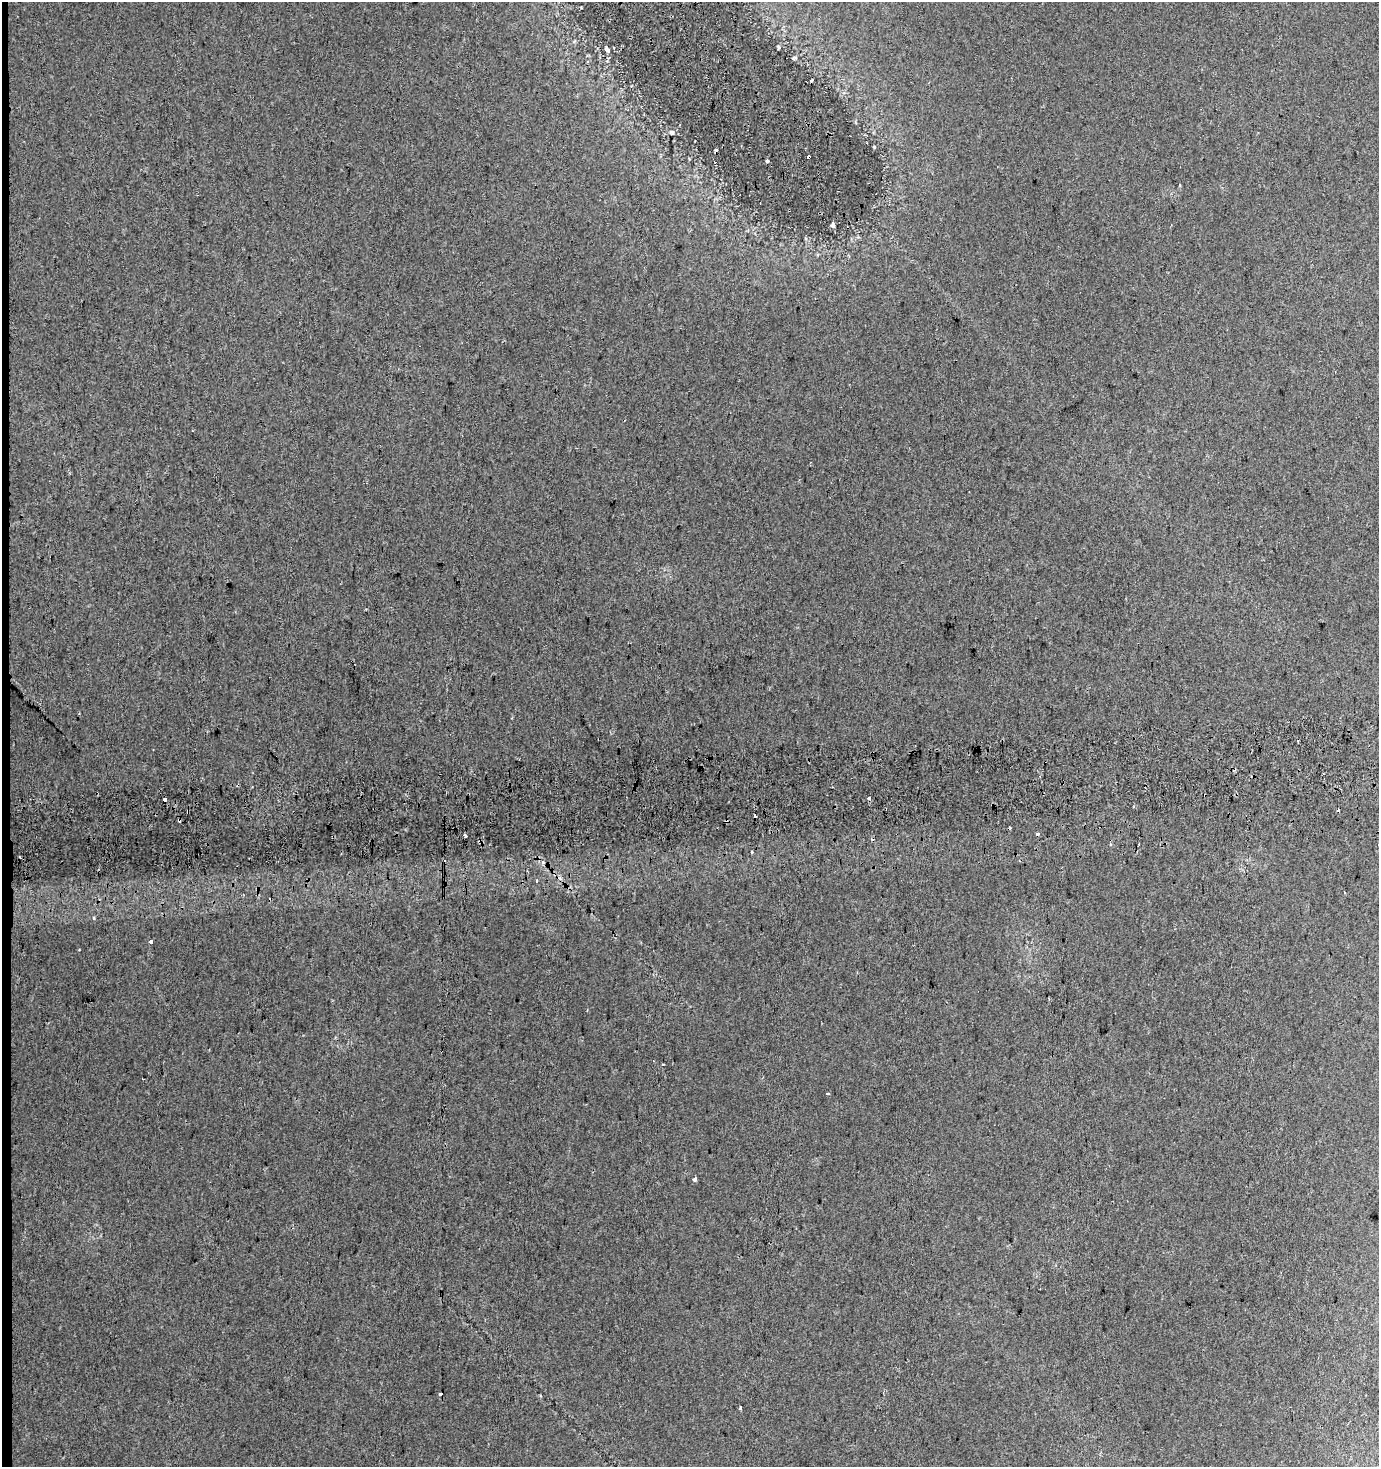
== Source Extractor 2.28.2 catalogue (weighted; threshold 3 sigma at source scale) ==
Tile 4 of 3 x 3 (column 1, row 2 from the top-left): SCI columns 1-1377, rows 1507-2971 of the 4131 x 4478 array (HDU 1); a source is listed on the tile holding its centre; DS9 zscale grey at full resolution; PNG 1381 x 1469 px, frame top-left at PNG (2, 2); no overlay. Shown black and unused: <1% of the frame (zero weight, under 2 of 3 exposures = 2% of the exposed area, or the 3 px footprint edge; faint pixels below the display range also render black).
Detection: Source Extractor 2.28.2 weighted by HDU 2 'WHT'; one run over the whole footprint, this tile lists its part. Background 0.0216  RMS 0.0095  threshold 0.0427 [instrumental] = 3 sigma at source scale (4.5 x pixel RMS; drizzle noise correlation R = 1.50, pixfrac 1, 0.0396/0.0396 arcsec/px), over >= 5 px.
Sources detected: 32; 9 cosmic-ray / hot-pixel residue — not listed; the other 23 listed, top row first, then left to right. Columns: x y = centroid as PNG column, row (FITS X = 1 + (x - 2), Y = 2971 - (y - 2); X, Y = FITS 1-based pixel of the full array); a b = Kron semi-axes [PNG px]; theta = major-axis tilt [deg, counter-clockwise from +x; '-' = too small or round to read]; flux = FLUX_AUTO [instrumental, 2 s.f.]
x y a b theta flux
606 47 7 5 -89 1.9
778 47 6 4 -88 1.1
794 58 9 4 26 1.5
811 81 5 3 - 0.94
672 132 7 4 1 1.5
874 147 4 4 - 0.83
715 150 4 3 - 0.97
809 156 4 3 - 750
767 161 3 3 - 2.2
833 225 5 5 - 1.9
164 799 3 3 - 18
188 812 4 3 - 6.9
755 816 4 3 - 4.9
466 836 4 3 - 2.2
751 852 3 3 - 3.2
537 881 4 3 - 1.8
1345 892 3 2 - 0.94
94 917 3 3 - 3.7
151 942 4 3 - 40
663 1064 3 2 - 2
828 1093 4 2 - 1
695 1179 5 3 - 3.2
740 1408 3 3 - 1.5
Overlapping masked pixels (flux is a lower limit): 2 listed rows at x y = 809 156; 188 812